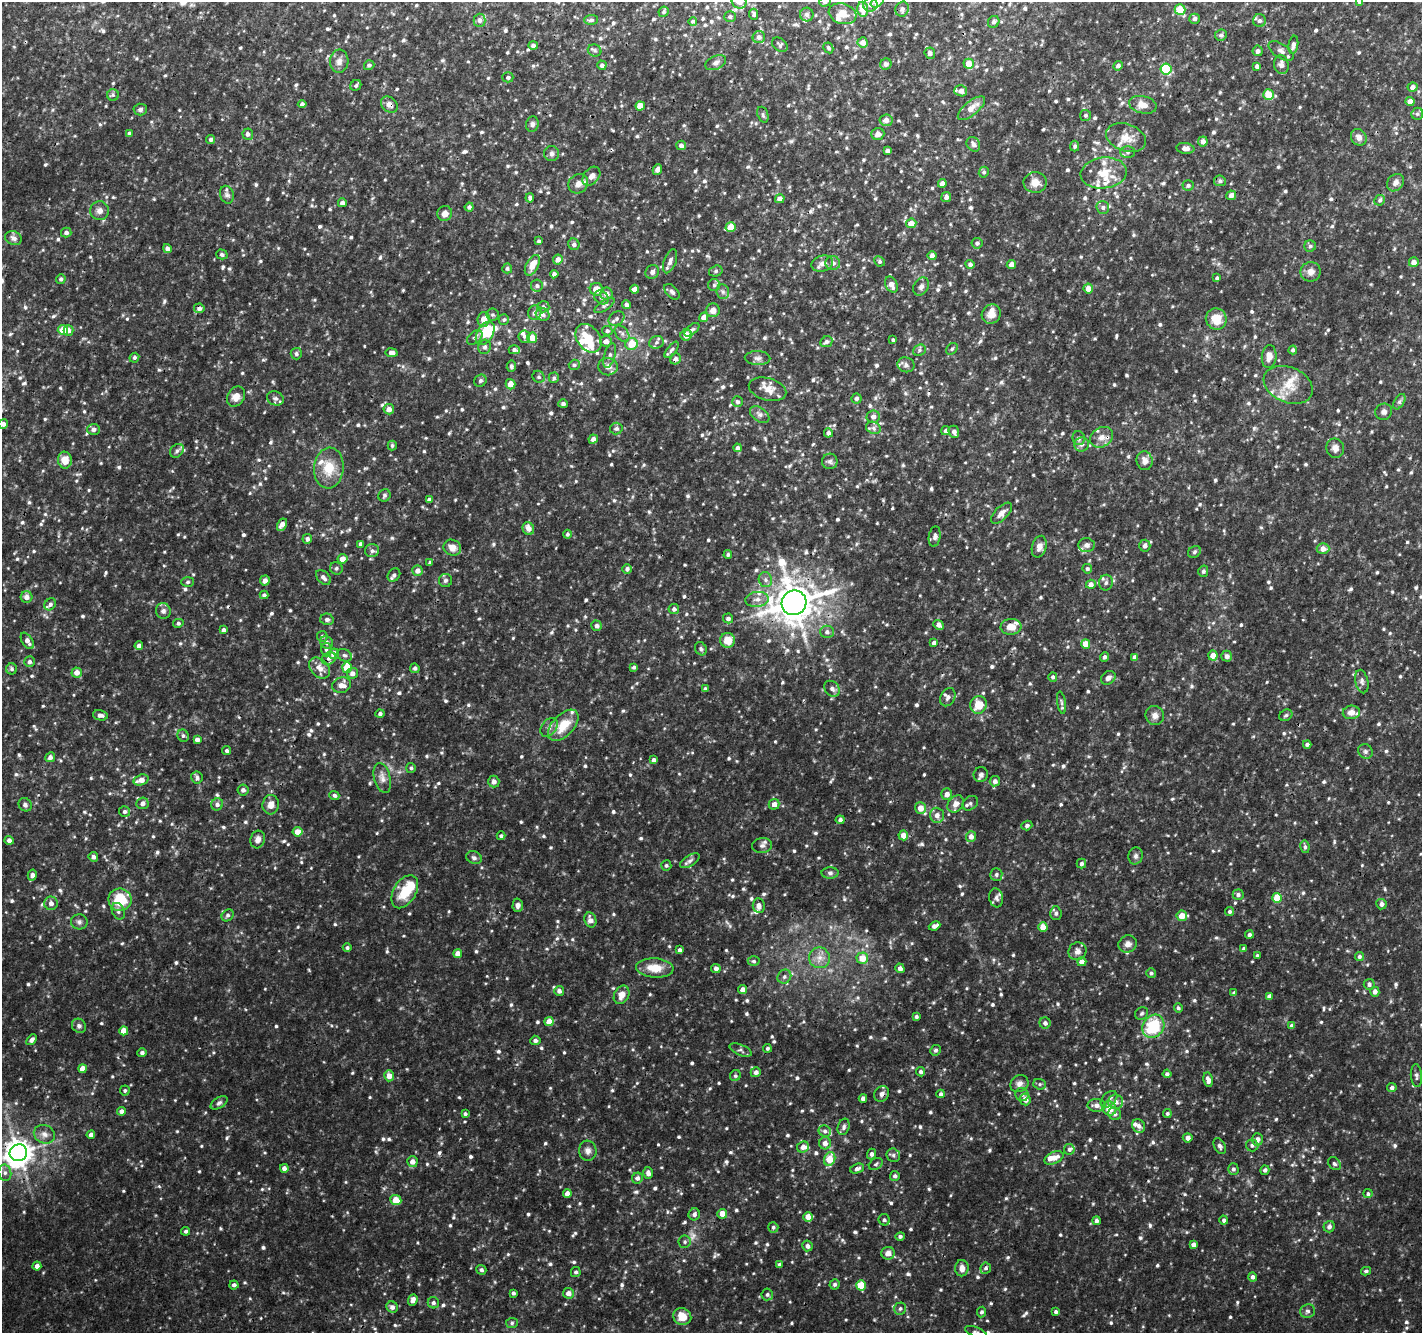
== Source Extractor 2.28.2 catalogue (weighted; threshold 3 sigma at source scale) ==
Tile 10 of 4 x 4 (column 2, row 3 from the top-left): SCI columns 1421-2840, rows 1537-2867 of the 5690 x 5800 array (HDU 1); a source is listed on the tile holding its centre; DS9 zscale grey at full resolution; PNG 1424 x 1335 px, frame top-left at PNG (2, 2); each listed source drawn as its Kron ellipse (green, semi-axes under 4 px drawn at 4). Shown black and unused: <1% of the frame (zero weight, under 3 of 4 exposures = <1% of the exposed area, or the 3 px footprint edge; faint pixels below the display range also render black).
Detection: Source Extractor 2.28.2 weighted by HDU 2 'WHT'; one run over the whole footprint, this tile lists its part. Background 0.00958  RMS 0.0019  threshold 0.00834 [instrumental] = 3 sigma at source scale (4.5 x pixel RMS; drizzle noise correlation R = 1.50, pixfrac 1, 0.0396/0.0396 arcsec/px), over >= 5 px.
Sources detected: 1131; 1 too faint to see at this stretch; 2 inside a brighter object's white glare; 3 cosmic-ray / hot-pixel residue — neither listed nor drawn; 39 inside a brighter listed object's ellipse — not listed separately; of the other 1086, all 500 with FLUX_AUTO >= 0.37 (the completeness limit of this list) listed and drawn (586 fainter detections not listed), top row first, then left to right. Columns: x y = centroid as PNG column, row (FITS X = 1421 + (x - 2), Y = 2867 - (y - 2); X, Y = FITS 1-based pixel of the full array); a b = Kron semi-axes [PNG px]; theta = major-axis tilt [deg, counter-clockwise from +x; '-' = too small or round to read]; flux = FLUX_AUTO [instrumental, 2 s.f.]
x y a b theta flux
739 2 7 7 - 1.2
825 2 5 5 - 0.48
877 2 7 5 37 0.48
1360 2 4 4 - 0.48
870 5 7 6 - 0.85
863 9 7 5 -87 3.7
902 9 7 6 - 0.66
1180 10 5 5 - 3.2
664 12 5 5 - 0.4
754 14 5 4 - 0.42
807 14 7 6 - 0.45
843 14 14 10 -17 2.1
730 17 6 5 - 0.42
1194 19 5 5 - 0.65
480 20 7 6 - 0.79
591 20 7 5 3 0.47
693 21 4 4 - 0.41
1259 21 6 6 - 0.58
994 22 6 5 - 0.55
1221 35 6 5 - 0.5
759 37 6 6 - 0.79
863 42 5 5 - 1.4
533 45 5 4 - 0.65
780 45 8 6 -39 0.41
1293 45 9 5 82 0.77
828 48 5 5 - 0.41
595 50 7 6 - 0.41
1258 51 5 5 - 0.77
1281 51 14 7 -33 1
930 53 5 5 - 0.63
339 61 11 9 86 1.1
716 63 11 6 23 0.7
886 64 6 5 - 0.67
969 64 5 5 - 2.7
369 65 5 5 - 0.49
602 65 5 4 - 0.73
1281 65 9 7 -82 1
1118 66 5 4 - 0.58
1257 66 4 3 - 0.54
1166 69 5 5 - 13
508 77 5 5 - 0.51
356 85 6 5 - 0.41
1412 87 5 4 - 0.97
961 91 6 5 - 0.92
113 95 6 6 - 0.38
1268 95 5 5 - 3.4
1410 101 4 4 - 1.4
302 104 4 4 - 0.63
389 105 9 7 -40 0.98
1143 105 14 8 -12 1.6
640 106 4 4 - 2.4
971 108 16 7 39 1.9
140 110 6 6 - 0.48
1417 114 6 5 - 0.4
763 115 8 5 -72 0.38
1085 115 5 5 - 0.4
886 120 6 5 - 0.97
532 124 8 6 75 0.56
129 133 4 3 - 0.65
248 134 5 5 - 0.61
878 134 6 6 - 0.83
1359 137 9 7 -54 0.93
1126 138 20 13 -20 2.7
211 139 4 4 - 0.47
1203 141 5 5 - 0.9
973 144 8 6 -54 0.88
681 145 5 4 - 0.82
1075 146 5 4 - 0.44
1185 148 9 5 -6 1.1
887 151 4 4 - 0.75
1128 152 7 6 - 0.52
552 154 7 7 - 0.58
657 169 5 4 - 0.75
984 172 5 5 - 0.39
1104 173 23 15 7 4
591 176 11 7 50 1.1
1220 181 6 5 - 0.49
1035 182 11 10 - 1.6
942 183 4 4 - 1.2
1395 183 9 7 48 0.97
578 184 10 9 - 1.1
1188 185 5 5 - 0.48
227 195 9 6 -74 0.68
1231 195 5 4 - 1.1
946 197 5 5 - 0.8
530 198 4 4 - 0.49
780 199 5 4 - 1.3
1380 200 5 5 - 0.42
342 203 4 4 - 0.76
469 207 4 4 - 0.56
1103 207 6 6 - 0.58
100 211 9 9 - 0.95
445 213 8 7 - 0.99
911 223 5 5 - 1.7
731 227 5 4 - 3.2
66 232 5 5 - 0.7
13 238 9 6 -27 0.84
539 241 4 4 - 0.44
977 243 5 5 - 0.53
574 244 6 5 - 0.65
1310 246 6 6 - 0.45
167 248 4 4 - 0.75
222 254 6 5 - 0.44
932 256 4 4 - 1.2
558 260 5 4 - 1.3
670 261 12 6 71 0.91
879 261 5 5 - 0.37
1414 262 5 5 - 1.3
822 263 11 8 15 1.1
833 263 7 7 - 0.89
970 264 4 4 - 0.64
1011 264 4 4 - 1.2
532 265 11 6 62 2.6
507 268 5 5 - 0.39
716 271 7 5 17 0.4
652 272 7 6 - 0.68
1311 272 10 10 - 1.2
554 274 4 4 - 0.65
1217 278 4 3 - 0.4
61 279 5 4 - 0.41
714 285 6 6 - 0.45
891 285 8 6 -62 1.4
537 286 6 5 - 0.46
921 286 9 7 57 0.71
596 289 6 6 - 2
635 289 4 4 - 1
1088 289 5 5 - 1.4
672 292 9 5 -45 0.55
723 292 7 6 - 0.54
606 294 6 6 - 1.1
601 297 8 6 -41 0.59
626 305 4 4 - 0.56
604 306 11 5 34 0.51
543 307 6 5 - 0.58
199 308 5 5 - 0.69
713 310 7 6 - 1.4
535 312 7 6 - 0.71
543 314 7 6 - 0.67
991 314 10 9 - 1.7
492 315 6 6 - 0.39
704 317 5 4 - 1.4
484 319 7 6 - 1.6
616 319 8 6 37 0.67
1216 319 11 10 - 3.2
504 320 5 5 - 0.41
63 330 5 5 - 4.3
68 330 5 5 - 0.64
692 330 9 4 41 0.48
607 331 5 4 - 0.46
485 333 13 8 59 7
622 334 9 6 -49 0.64
686 335 5 5 - 1.9
524 336 6 6 - 0.51
475 337 9 5 40 0.55
532 338 5 5 - 2.2
588 338 15 11 -54 4.3
893 340 3 3 - 0.4
606 341 6 5 - 1.1
656 342 7 6 - 0.6
826 342 6 5 - 0.53
631 344 6 6 - 3.3
485 347 7 6 - 0.62
952 349 6 5 - 0.37
514 350 5 4 - 0.48
672 350 10 4 53 0.47
919 350 6 5 - 0.41
1293 350 4 4 - 0.49
392 353 6 4 -9 0.87
296 354 6 5 - 0.45
610 356 12 5 74 0.74
1269 356 11 7 84 1.2
134 358 5 4 - 0.41
758 358 13 7 -1 0.83
675 359 6 5 - 0.66
574 365 5 5 - 0.38
906 365 8 7 - 0.72
511 366 6 4 80 0.41
608 367 9 8 - 1.1
539 377 6 5 - 0.37
554 378 5 5 - 0.4
480 381 6 5 - 0.42
510 384 5 5 - 1.8
1288 385 26 17 -23 4.2
768 389 19 11 -15 2.2
236 397 11 8 58 1.6
275 398 8 7 - 0.66
856 399 5 5 - 0.48
737 402 5 5 - 0.5
1399 402 8 5 59 0.45
563 404 5 4 - 0.45
389 409 5 5 - 1.3
1384 412 8 8 - 0.71
760 415 11 7 -35 0.76
873 417 6 6 - 0.84
3 424 5 4 - 0.85
873 428 7 6 - 0.59
94 429 6 5 - 0.73
616 429 6 6 - 0.51
946 431 4 4 - 0.7
954 432 6 5 - 0.75
828 433 4 4 - 0.84
1102 437 12 9 33 1.5
1079 438 7 6 - 0.55
593 439 4 4 - 0.82
1081 444 7 7 - 0.63
392 445 5 4 - 0.37
738 448 4 4 - 0.63
1335 448 9 9 - 1
177 451 8 6 47 0.54
65 460 8 7 - 2.3
830 461 8 7 - 0.58
1145 461 9 8 - 1.2
329 468 20 15 84 4.2
384 495 6 6 - 0.42
429 500 4 4 - 0.74
1001 513 13 6 46 1.1
282 525 6 4 61 1.3
528 528 6 5 - 1.2
567 534 4 4 - 0.37
935 537 10 6 82 0.61
307 539 5 4 - 0.64
361 544 4 4 - 0.56
1086 545 8 7 - 0.74
1145 546 6 5 - 0.73
1039 547 11 7 74 1.1
452 548 9 7 -29 1.6
1323 549 6 5 - 1.5
372 551 7 6 - 0.62
1194 552 7 5 34 0.38
728 555 4 4 - 0.39
342 559 5 5 - 1.4
430 563 4 3 - 0.38
336 568 6 6 - 0.43
627 569 5 4 - 0.59
1087 569 5 4 - 0.41
417 571 5 5 - 1.1
1203 571 5 5 - 0.45
394 575 7 5 47 0.54
323 577 9 5 -46 0.8
445 580 6 6 - 0.44
765 580 7 6 - 0.67
265 581 5 4 - 0.99
188 582 6 5 - 0.37
1106 583 8 7 - 0.65
1091 584 5 4 - 0.89
264 595 4 4 - 0.47
26 597 6 6 - 1
757 599 12 7 5 1.2
794 603 12 12 - 510
50 604 6 5 - 0.48
674 609 5 5 - 0.56
163 611 8 7 - 0.64
728 618 5 5 - 0.77
327 619 7 5 -13 0.5
178 623 5 4 - 0.45
939 625 6 4 -42 1.1
597 626 5 5 - 0.73
1011 627 10 8 3 1.9
223 630 4 4 - 0.61
827 632 7 6 - 0.7
322 636 5 5 - 0.43
728 640 7 7 - 2.5
27 641 9 5 -58 1
327 642 7 6 - 0.63
934 643 4 4 - 0.68
1086 644 4 4 - 2.6
139 646 4 4 - 0.88
326 649 7 5 -89 0.4
701 649 7 5 -60 0.39
334 654 5 5 - 1.6
344 655 7 6 - 0.5
1213 656 5 4 - 1.9
1227 656 5 5 - 0.73
1104 657 5 4 - 0.53
1134 657 4 4 - 0.73
329 658 7 5 27 0.59
29 662 5 5 - 0.55
347 667 5 5 - 4
634 667 4 3 - 0.37
320 668 12 8 -46 1.6
415 668 5 4 - 0.58
12 669 5 5 - 0.43
77 672 5 5 - 1.5
352 673 5 5 - 0.85
1053 677 5 4 - 0.43
1108 678 8 6 37 0.9
1362 682 12 6 -78 0.65
342 685 9 8 - 1.5
705 689 4 3 - 0.45
832 689 9 7 -44 0.66
948 697 9 7 63 0.85
1061 702 11 4 -81 0.46
978 705 9 8 - 3.2
1351 712 8 7 - 1.5
380 713 4 4 - 0.51
100 715 7 5 -12 0.73
1155 715 9 9 - 1
1286 715 7 5 30 0.38
563 725 19 10 46 4.3
549 727 10 7 53 0.89
183 736 6 5 - 0.38
197 739 4 4 - 0.75
1307 744 4 3 - 0.48
227 751 5 4 - 0.41
1365 751 8 7 - 0.52
50 757 5 4 - 0.68
654 760 4 4 - 0.55
411 768 5 5 - 0.37
981 775 7 7 - 0.68
197 777 6 5 - 0.6
382 778 15 8 -75 1.2
141 780 8 5 18 1.4
494 781 6 5 - 0.75
995 781 5 5 - 0.7
243 790 5 5 - 0.65
947 794 5 5 - 0.99
334 795 5 4 - 0.49
142 803 6 5 - 0.79
970 803 8 6 37 0.53
217 804 6 6 - 0.67
774 804 5 5 - 1.1
956 804 9 7 47 1.1
25 805 7 6 - 0.54
271 805 10 8 85 1.5
920 808 5 5 - 2
124 811 5 5 - 0.57
937 815 7 7 - 1.1
840 820 4 4 - 0.63
1027 826 5 4 - 0.46
298 832 5 4 - 2
903 835 5 5 - 1.8
501 836 4 4 - 0.43
971 836 5 5 - 1.2
258 839 9 7 74 0.84
9 840 4 4 - 0.72
762 846 10 7 10 0.73
1305 847 6 4 -80 0.39
1136 856 9 7 76 0.6
93 857 5 4 - 0.62
474 858 8 6 -24 0.58
690 861 11 5 32 0.63
1081 863 5 4 - 0.53
666 865 5 5 - 0.38
830 873 8 5 -1 0.51
32 875 5 4 - 0.74
996 875 6 6 - 0.49
405 892 18 11 59 4.9
1238 895 5 5 - 0.57
996 898 9 7 -80 0.65
1277 898 5 4 - 4.5
120 900 11 11 - 5.8
51 903 7 6 - 0.87
1381 904 5 5 - 0.72
518 905 7 5 88 0.68
759 906 7 6 - 0.93
118 911 9 6 -66 0.58
1229 911 5 4 - 0.39
1056 913 7 5 -87 0.53
228 915 6 5 - 0.45
1182 916 5 5 - 2.1
590 920 8 6 -71 1.1
79 922 8 7 - 0.6
935 926 6 4 23 0.89
1043 927 4 4 - 2.5
1249 935 4 4 - 0.56
1128 944 9 8 - 0.97
347 947 4 4 - 0.41
1244 949 4 4 - 0.56
680 950 4 3 - 0.51
1077 951 9 8 - 0.87
458 954 4 4 - 1.4
1257 956 4 3 - 0.38
1359 956 4 4 - 0.41
819 958 10 10 - 1.6
862 958 6 6 - 2.5
754 961 6 4 -1 0.37
1082 962 4 4 - 1.1
655 968 19 9 -4 3.2
716 968 5 4 - 0.72
900 968 5 4 - 0.92
1151 973 5 5 - 0.4
784 977 7 6 - 0.62
1369 984 5 5 - 0.52
743 990 4 4 - 1.2
559 991 5 5 - 0.78
1375 992 5 4 - 0.84
1234 993 4 4 - 0.51
622 995 10 7 61 1.6
1269 996 4 4 - 0.83
1178 1008 5 4 - 0.4
1142 1013 7 6 - 0.39
916 1017 4 4 - 0.4
549 1022 4 4 - 2.6
1045 1023 5 5 - 0.61
79 1026 7 6 - 0.5
1153 1026 12 10 52 9.8
1292 1026 4 4 - 0.6
124 1031 4 4 - 2.2
32 1040 6 4 48 0.65
535 1040 5 5 - 0.64
767 1048 4 4 - 0.38
740 1050 12 5 -24 0.52
935 1050 5 5 - 0.46
142 1053 4 4 - 0.54
82 1069 4 4 - 1.7
756 1072 5 5 - 0.75
921 1072 4 4 - 0.5
1167 1074 4 4 - 0.63
389 1076 5 5 - 1.4
735 1076 6 5 - 0.39
1416 1076 11 5 -86 0.62
1208 1080 7 4 -81 0.95
1019 1083 9 8 - 0.87
1040 1084 6 5 - 0.39
1392 1087 5 4 - 0.6
125 1090 5 5 - 0.38
882 1094 8 7 - 0.7
941 1094 4 4 - 0.5
1022 1095 6 6 - 0.51
863 1098 4 4 - 0.76
1025 1099 6 5 - 1.2
1109 1099 10 6 44 0.8
1116 1102 7 7 - 1
219 1103 9 5 33 0.52
1097 1105 9 6 -1 1.1
1109 1108 7 6 - 3.1
122 1111 4 4 - 0.91
1167 1113 4 4 - 0.39
465 1114 4 4 - 0.39
1115 1114 7 6 - 0.62
1139 1126 7 6 - 0.84
844 1127 8 5 73 0.54
825 1131 6 5 - 0.52
44 1134 11 9 -22 1.2
91 1135 4 4 - 0.8
1188 1138 5 4 - 0.88
1257 1139 6 5 - 0.92
825 1143 6 6 - 1.1
1252 1145 6 6 - 0.49
1220 1146 8 5 -61 0.52
803 1147 6 5 - 1
1069 1149 5 5 - 0.45
588 1151 10 9 - 0.91
18 1153 9 8 - 250
872 1154 5 4 - 0.65
893 1155 7 6 - 0.45
1054 1158 10 5 24 1.7
830 1159 7 5 67 3.8
412 1162 5 5 - 1.2
876 1164 7 5 35 0.38
1334 1164 7 5 -43 0.45
284 1168 4 4 - 0.77
857 1169 7 4 18 0.58
1233 1169 5 5 - 0.48
1265 1170 5 4 - 0.48
5 1173 8 6 -77 0.67
648 1173 6 5 - 0.84
895 1176 5 5 - 0.48
637 1178 6 5 - 0.64
567 1193 4 4 - 1.1
1368 1194 4 4 - 0.41
396 1200 5 5 - 2.9
694 1214 6 5 - 0.6
722 1214 5 5 - 1.9
808 1217 5 5 - 1.7
884 1220 6 5 - 0.47
1224 1220 4 4 - 0.49
1096 1221 4 4 - 0.58
773 1227 5 5 - 0.39
1329 1227 6 5 - 0.66
186 1231 4 4 - 0.41
900 1236 5 4 - 0.46
685 1242 6 6 - 0.44
1193 1245 4 4 - 0.88
807 1246 5 5 - 0.77
888 1253 6 6 - 1.2
780 1265 4 4 - 0.63
37 1266 4 4 - 0.91
962 1268 8 7 - 1
986 1268 5 5 - 0.44
481 1270 5 4 - 0.42
1366 1271 5 4 - 0.41
576 1272 5 5 - 0.49
1253 1277 4 4 - 0.63
835 1284 5 5 - 0.48
234 1285 4 4 - 0.56
861 1285 5 5 - 4.4
513 1293 3 3 - 0.42
568 1293 5 5 - 1
767 1294 6 5 - 0.4
413 1300 6 4 68 0.89
433 1303 6 5 - 0.49
392 1307 6 5 - 0.71
900 1309 6 6 - 0.41
1307 1311 8 7 - 0.58
981 1312 5 4 - 0.4
1056 1312 3 3 - 0.39
682 1317 9 8 - 2.7
512 1323 6 5 - 0.37
976 1332 11 5 -21 0.52
Overlapping masked pixels (flux is a lower limit): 7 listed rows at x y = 389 105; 199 308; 675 359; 1102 437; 794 603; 882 1094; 18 1153
Isophote crosses this tile's border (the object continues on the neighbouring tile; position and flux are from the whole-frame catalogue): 7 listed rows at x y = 739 2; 825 2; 877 2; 1360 2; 3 424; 18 1153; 976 1332